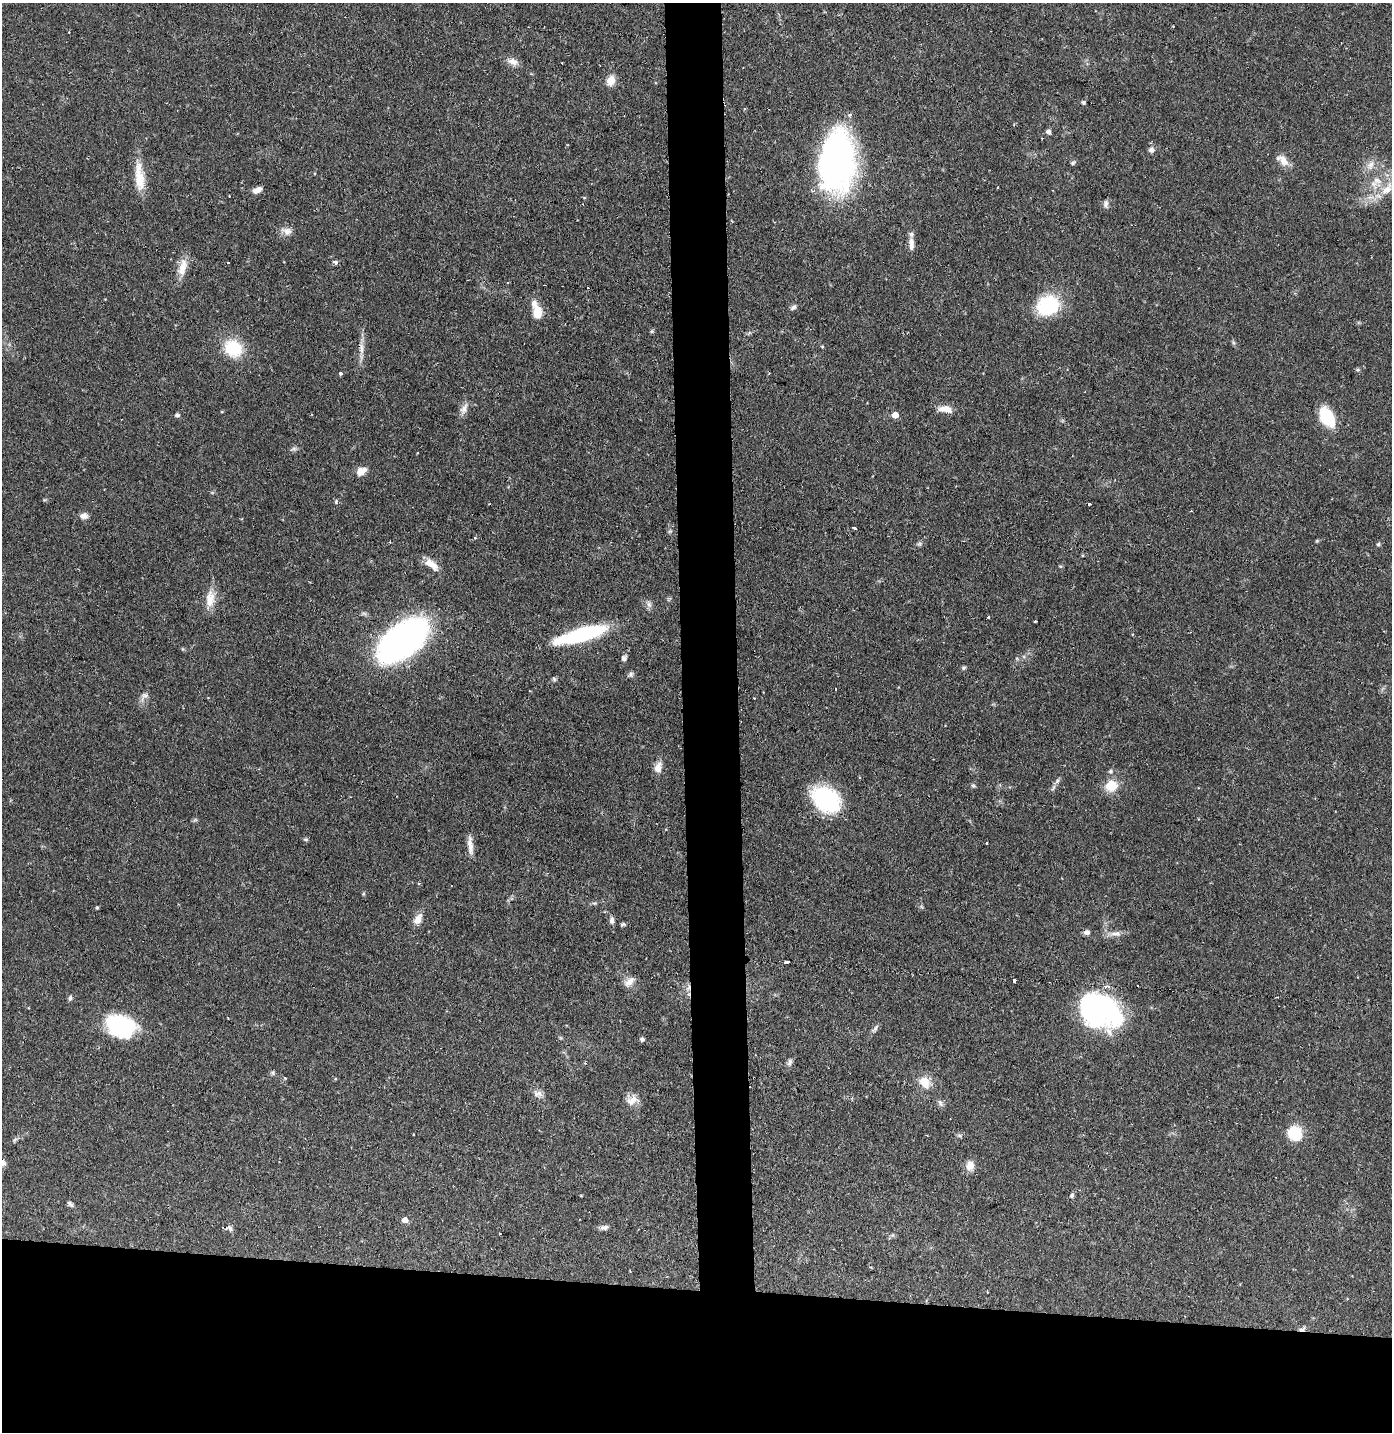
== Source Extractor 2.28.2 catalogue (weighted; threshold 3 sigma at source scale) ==
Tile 8 of 3 x 3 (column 2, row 3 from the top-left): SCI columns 1468-2857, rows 1-1430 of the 4325 x 4291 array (HDU 1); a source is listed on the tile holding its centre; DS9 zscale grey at full resolution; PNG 1394 x 1434 px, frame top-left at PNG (2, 3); no overlay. Shown black and unused: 14% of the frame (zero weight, under 2 of 3 exposures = <1% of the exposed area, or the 3 px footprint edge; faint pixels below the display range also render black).
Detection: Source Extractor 2.28.2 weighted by HDU 2 'WHT'; one run over the whole footprint, this tile lists its part. Background 0.13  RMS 0.0054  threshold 0.0245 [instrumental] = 3 sigma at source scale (4.5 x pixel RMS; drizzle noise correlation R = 1.50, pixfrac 1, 0.05/0.05 arcsec/px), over >= 5 px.
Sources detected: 114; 8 cosmic-ray / hot-pixel residue — not listed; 2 inside a brighter listed object's ellipse — not listed separately; the other 104 listed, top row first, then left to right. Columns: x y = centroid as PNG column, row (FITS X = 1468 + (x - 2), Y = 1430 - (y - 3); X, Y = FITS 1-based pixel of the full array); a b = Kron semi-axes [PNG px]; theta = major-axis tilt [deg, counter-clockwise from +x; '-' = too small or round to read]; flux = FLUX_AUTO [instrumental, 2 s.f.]
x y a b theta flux
513 62 14 8 -18 3.7
562 63 2 2 - 0.49
611 80 12 9 70 5.4
1084 103 5 5 - 0.94
1048 132 5 4 - 2.1
1151 150 7 7 - 1.8
1283 160 17 9 -38 4.9
837 161 58 33 85 170
1073 163 6 5 - 0.9
1370 165 14 7 64 3.7
139 179 34 13 -84 12
1377 181 13 8 -20 4.7
1387 189 21 10 46 8.5
257 190 10 6 27 3.4
584 197 5 3 - 0.54
1106 204 10 6 -89 1.7
287 231 15 9 -25 3.5
911 244 18 7 -87 4
228 262 3 2 - 0.46
335 262 4 3 - 2.7
182 268 23 10 73 7.7
534 304 10 8 -84 3.1
1048 305 18 15 22 41
793 307 10 5 42 1.5
537 312 9 7 88 12
652 331 5 5 - 0.79
822 346 5 3 - 0.5
233 348 20 16 -39 21
361 348 16 7 -90 3.8
1358 370 6 4 -43 0.77
340 374 4 4 - 1.2
464 409 17 8 66 3.6
948 409 14 9 -33 4.2
177 415 6 5 - 1.1
895 415 5 5 - 5.7
1327 417 20 13 -62 22
294 449 7 5 0 1.1
361 471 14 9 32 4.2
336 502 6 4 81 0.78
1089 504 3 3 - 1.3
84 516 9 7 1 2.8
854 528 4 3 - 0.99
670 531 6 4 18 0.69
475 538 4 3 - 0.65
919 544 6 5 - 1
1378 544 5 5 - 1
431 564 20 9 -37 6.3
1060 566 5 3 - 0.53
210 599 24 12 86 8
649 604 9 6 -63 1.9
988 617 3 3 - 2.7
1035 621 3 3 - 0.77
582 634 55 12 16 51
403 640 39 20 38 260
624 658 7 6 - 1.6
964 668 6 5 - 0.85
631 674 7 6 - 1.3
554 679 6 6 - 0.9
145 695 9 8 - 2.2
754 698 2 2 - 0.32
658 768 14 8 74 4.5
1110 771 6 6 - 1.2
1057 781 8 5 46 1.4
973 785 6 4 -2 0.8
1111 786 13 12 - 10
826 799 27 19 -37 55
306 839 7 4 0 0.74
986 843 3 2 - 0.62
470 846 26 6 -84 4.3
594 903 6 4 -17 0.75
97 908 4 3 - 0.74
418 919 16 9 59 4.6
612 920 9 6 87 1.8
623 924 6 4 17 0.89
1087 932 7 6 - 2.2
1116 934 16 7 2 3.6
786 962 5 3 - 3.5
1014 980 3 3 - 19
629 982 15 8 45 3.6
70 998 6 4 72 1.2
1098 1010 40 30 -25 110
121 1026 28 19 -17 52
875 1028 9 4 70 1.3
642 1039 5 5 - 1.4
789 1062 10 6 74 1.8
585 1063 4 3 - 0.57
273 1073 6 5 - 0.94
285 1078 5 3 - 0.5
924 1082 13 11 -56 8.3
538 1093 13 8 -7 2.9
632 1100 18 12 27 5.1
940 1103 11 5 -64 1.8
1295 1134 13 12 - 21
959 1135 7 4 -19 0.89
15 1140 9 3 45 0.95
2 1163 7 6 - 3.3
970 1165 13 10 -87 4.4
581 1196 4 2 - 0.39
1072 1196 6 6 - 1.1
70 1204 9 5 -55 1.3
405 1220 5 5 - 4.3
604 1227 11 6 5 2
230 1228 8 6 -49 1.9
1302 1329 10 5 13 1.9
Overlapping masked pixels (flux is a lower limit): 2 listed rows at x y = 230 1228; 1302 1329
Isophote crosses this tile's border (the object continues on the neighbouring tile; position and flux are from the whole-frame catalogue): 1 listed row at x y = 2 1163